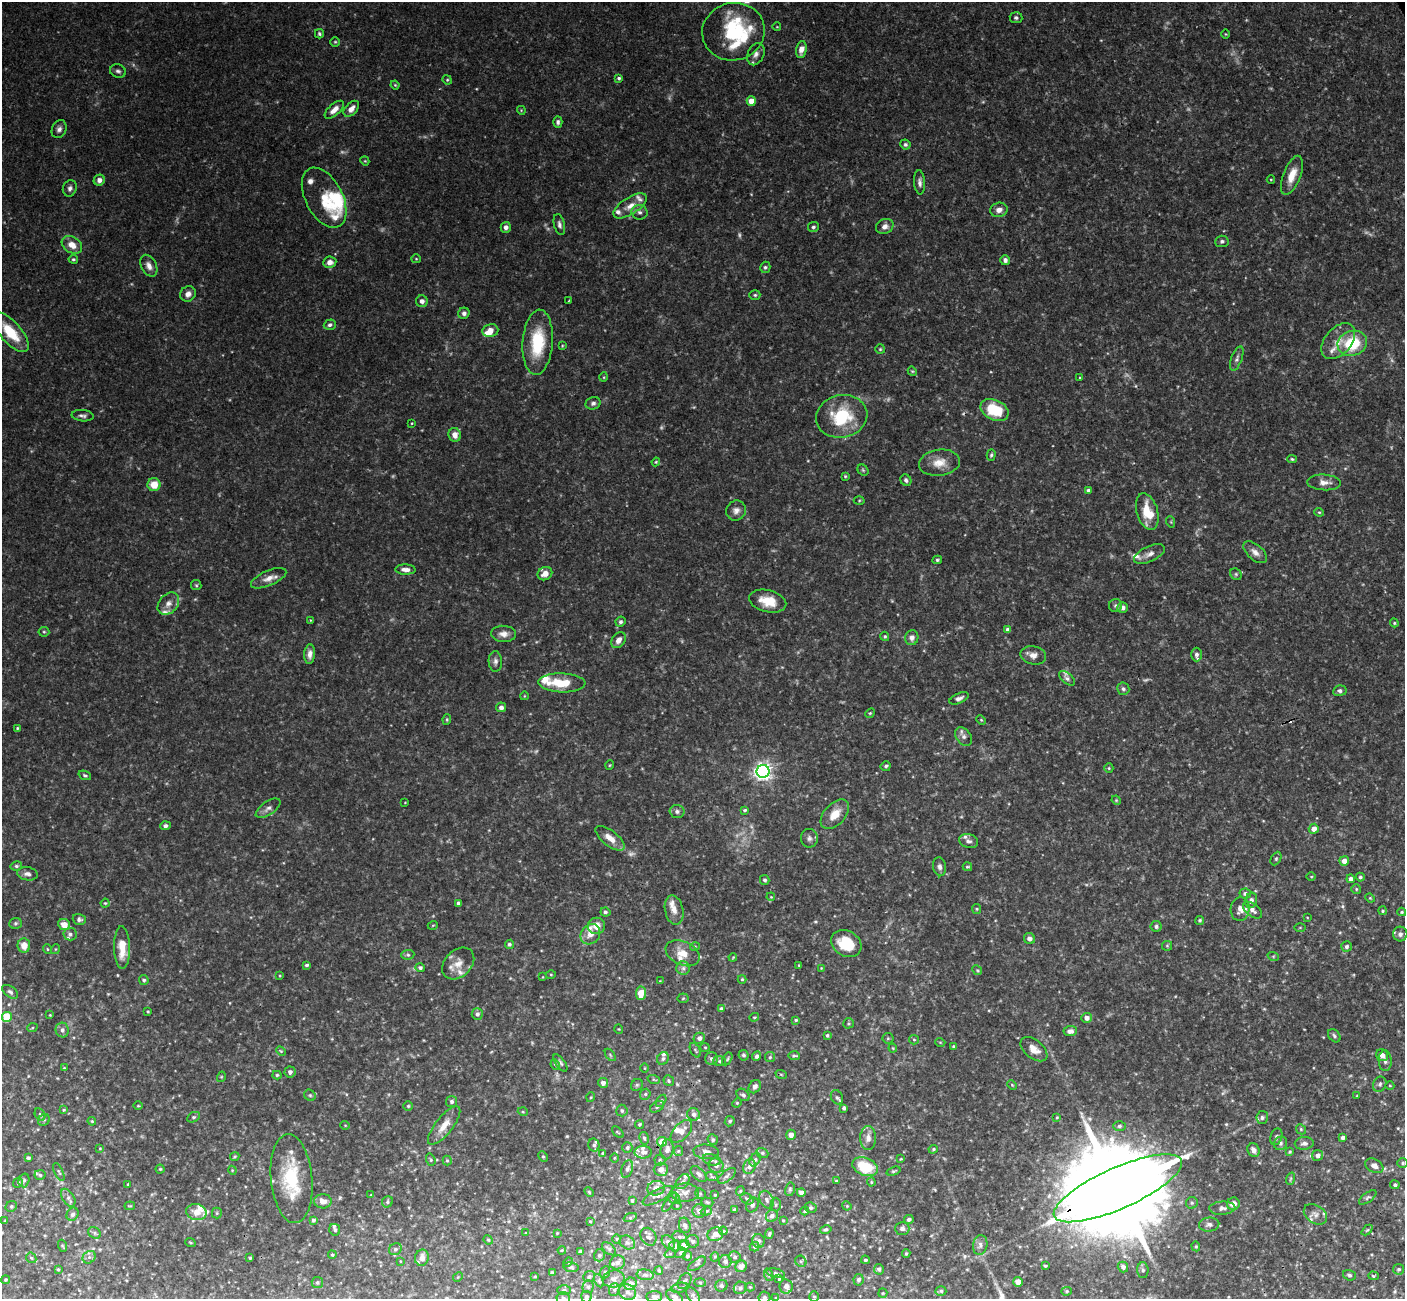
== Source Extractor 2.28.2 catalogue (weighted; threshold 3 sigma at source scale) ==
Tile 10 of 4 x 4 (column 2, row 3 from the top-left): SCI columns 1456-2858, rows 1479-2775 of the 5722 x 5686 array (HDU 1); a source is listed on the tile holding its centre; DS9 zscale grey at full resolution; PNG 1407 x 1301 px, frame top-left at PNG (2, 2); each listed source drawn as its Kron ellipse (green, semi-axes under 4 px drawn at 4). Shown black and unused: <1% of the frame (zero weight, under 3 of 4 exposures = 6% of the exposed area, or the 3 px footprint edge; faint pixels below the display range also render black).
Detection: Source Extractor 2.28.2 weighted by HDU 2 'WHT'; one run over the whole footprint, this tile lists its part. Background 0.125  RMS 0.0031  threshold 0.0139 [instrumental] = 3 sigma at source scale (4.5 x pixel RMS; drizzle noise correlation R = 1.50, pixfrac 1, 0.05/0.05 arcsec/px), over >= 5 px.
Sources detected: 555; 26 too faint to see at this stretch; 1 cosmic-ray / hot-pixel residue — neither listed nor drawn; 46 inside a brighter listed object's ellipse — not listed separately; the other 482 listed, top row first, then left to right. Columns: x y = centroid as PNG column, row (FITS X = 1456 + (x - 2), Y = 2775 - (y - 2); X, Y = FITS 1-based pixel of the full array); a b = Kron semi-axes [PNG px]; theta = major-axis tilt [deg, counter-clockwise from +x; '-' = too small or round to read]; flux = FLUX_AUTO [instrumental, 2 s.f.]
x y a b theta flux
1016 18 6 5 - 0.71
777 27 4 3 - 0.23
733 32 31 28 14 26
319 34 4 4 - 0.55
1225 34 5 3 - 0.25
335 42 5 4 - 0.4
801 50 8 5 80 2.6
756 54 11 8 65 1.6
118 71 8 6 -22 0.93
619 78 4 3 - 0.56
447 80 5 4 - 0.41
395 85 4 3 - 0.34
751 101 5 4 - 5.1
351 109 9 6 48 2.1
334 110 12 5 42 2.4
521 110 4 3 - 0.27
558 122 6 4 -89 0.8
59 129 9 7 64 1.3
905 145 5 5 - 0.63
365 161 5 3 - 0.29
1292 175 21 8 69 4.5
1271 179 4 3 - 0.28
99 180 6 5 - 1.5
920 182 12 5 -86 1.3
70 188 8 7 - 1.2
324 198 32 18 -62 9.1
630 206 19 8 33 3.4
999 210 9 7 12 1.9
640 212 8 7 - 1.2
559 225 11 5 -77 1.1
885 226 9 7 27 1.8
506 227 5 5 - 1.2
813 227 5 5 - 0.69
1222 241 6 6 - 0.83
72 245 11 8 -31 3.4
73 259 5 4 - 0.49
416 259 5 4 - 0.35
1005 260 5 5 - 1
330 262 6 5 - 1.9
149 266 12 7 -62 2
765 267 6 5 - 0.63
188 294 8 7 - 1.7
755 295 5 4 - 0.51
569 300 3 2 - 0.23
422 301 6 6 - 1.3
464 313 6 5 - 1
330 325 6 5 - 0.86
490 331 8 6 9 2.8
10 332 25 10 -48 11
1338 341 21 13 49 5
538 342 33 15 86 15
1352 343 15 12 18 15
562 346 3 3 - 0.28
880 349 5 5 - 0.42
1237 359 13 5 70 1
912 371 5 3 - 0.34
604 377 5 3 - 0.27
1080 378 4 3 - 0.26
593 403 7 6 - 0.93
995 410 15 10 -24 13
83 416 11 5 -6 1
842 416 26 21 13 17
412 423 3 2 - 0.25
455 435 7 6 - 2.3
991 455 6 3 74 0.5
1292 459 5 4 - 0.46
656 462 4 4 - 0.34
939 463 20 13 7 4.7
863 470 6 5 - 0.49
845 476 4 4 - 0.35
906 480 6 5 - 0.81
1324 482 17 8 -3 2.4
154 485 6 6 - 5
1088 491 4 4 - 1.2
859 501 5 3 - 0.35
736 510 10 9 - 1.8
1147 512 19 10 -73 8.2
1319 512 4 4 - 0.35
1171 522 6 3 -72 0.37
1255 552 14 7 -41 1.9
1149 554 17 7 24 2.1
937 560 5 3 - 0.47
405 570 10 5 -2 1.7
545 574 8 6 32 2.6
1236 574 6 5 - 0.56
269 578 19 7 23 2.6
196 585 5 5 - 0.45
768 601 19 11 -14 6.3
168 604 12 9 49 2.3
1115 605 6 6 - 0.68
1123 607 5 5 - 1.3
310 620 3 2 - 0.23
621 622 5 5 - 0.66
1394 623 4 4 - 0.39
1008 630 4 4 - 1.5
44 632 5 5 - 0.46
503 634 12 8 -4 2.1
885 636 5 4 - 0.45
912 638 7 6 - 1.6
618 640 9 6 54 1.9
310 654 10 5 86 1.7
1197 654 7 5 90 0.92
1033 655 13 9 -11 2.2
495 661 10 6 -88 1.2
1067 678 9 5 -41 0.9
562 683 23 9 -2 8.9
1123 689 6 6 - 0.82
1340 691 7 5 9 0.8
524 696 4 3 - 0.23
959 698 10 5 24 1.1
501 707 5 5 - 1.2
870 713 5 4 - 0.4
447 719 5 4 - 0.37
981 720 5 4 - 0.38
17 728 4 4 - 0.38
964 737 10 7 -52 1.4
610 765 5 3 - 0.28
886 766 5 5 - 0.62
1109 768 5 4 - 0.4
763 771 6 6 - 150
85 775 6 4 -21 0.55
1116 800 5 3 - 0.32
405 802 4 2 - 0.22
268 808 14 6 34 1.5
745 810 3 3 - 0.43
677 811 7 6 - 0.98
835 814 17 10 47 4.7
165 826 5 4 - 0.71
1314 829 5 5 - 2.5
610 838 17 7 -38 3.8
809 838 9 8 - 1.2
969 841 10 7 -15 1.1
1276 859 7 5 64 0.56
1344 861 5 4 - 2.6
16 866 6 4 13 0.55
940 867 9 6 -82 1.1
967 867 5 3 - 0.44
27 874 10 6 -10 1.5
1311 877 4 3 - 0.29
1360 877 4 4 - 0.61
1351 879 4 4 - 1.5
765 880 5 4 - 0.72
1356 889 5 5 - 0.44
1245 894 6 5 - 0.89
771 897 4 3 - 0.28
1370 898 5 4 - 0.32
1251 900 7 6 - 1.2
105 903 4 4 - 0.36
458 903 4 3 - 0.76
977 909 5 4 - 0.4
1240 909 12 9 84 2.6
674 910 15 9 -78 2.6
1252 910 11 6 -37 1.8
1383 911 4 4 - 0.55
605 912 5 4 - 0.64
1402 912 4 3 - 0.4
1307 917 4 2 - 0.2
79 919 6 5 - 0.9
1200 920 4 4 - 0.44
15 923 6 5 - 0.66
64 924 6 5 - 3.1
433 925 5 3 - 0.28
596 926 9 8 - 3.1
1156 926 5 5 - 0.73
1300 927 5 3 - 0.31
70 934 6 6 - 0.87
590 934 11 9 52 2.8
1400 934 7 7 - 1.3
1029 938 6 5 - 1.4
846 943 16 12 -31 11
509 944 4 4 - 0.72
24 945 7 6 - 3.5
695 946 5 3 - 0.28
1167 946 5 5 - 0.4
1346 946 5 5 - 0.78
122 948 21 8 -89 6.3
47 949 5 3 - 0.27
56 949 5 3 - 0.28
683 953 18 11 -25 4.5
408 955 6 5 - 0.57
1273 956 6 4 -18 0.36
733 957 4 3 - 0.28
458 963 18 13 44 3.6
307 965 4 3 - 0.7
799 965 3 3 - 0.25
420 968 5 4 - 0.9
683 968 7 7 - 1.1
821 968 3 3 - 0.2
977 970 5 4 - 0.38
551 975 5 3 - 0.32
280 976 3 2 - 0.29
543 977 3 2 - 0.18
742 979 4 4 - 0.35
144 980 5 5 - 0.68
660 981 3 2 - 0.21
10 992 9 5 -38 0.82
641 993 7 5 84 5.2
683 998 5 5 - 0.46
721 1009 4 4 - 0.77
148 1011 3 3 - 0.36
477 1014 6 5 - 0.97
50 1015 3 3 - 0.23
7 1017 5 5 - 14
754 1017 5 4 - 0.36
1086 1018 5 5 - 2
796 1020 4 4 - 0.42
848 1023 5 5 - 0.45
32 1028 5 3 - 0.32
619 1029 5 3 - 0.26
62 1030 7 6 - 1.2
1070 1031 7 5 5 1.5
827 1035 4 3 - 0.58
1334 1036 7 5 -49 0.72
699 1038 6 5 - 1.5
888 1038 5 5 - 0.5
914 1040 5 4 - 0.44
940 1042 5 3 - 0.26
954 1046 4 4 - 0.41
705 1047 5 4 - 0.33
893 1048 4 4 - 0.32
1034 1049 16 9 -39 3.1
695 1050 8 4 -61 0.62
281 1051 5 3 - 0.35
610 1055 7 3 -54 0.46
743 1055 5 5 - 0.69
1382 1055 6 5 - 1.6
757 1056 5 4 - 1
794 1056 6 3 -3 0.49
770 1057 5 5 - 0.51
663 1058 6 5 - 0.84
711 1059 6 6 - 1.1
727 1059 7 4 60 0.51
719 1061 6 5 - 0.68
1385 1061 10 6 -89 1.3
560 1063 10 4 -55 0.75
555 1065 5 4 - 0.48
64 1068 4 3 - 0.29
645 1068 5 3 - 0.26
290 1072 5 5 - 1.4
781 1074 6 3 -20 0.36
277 1075 4 4 - 0.54
221 1077 5 3 - 0.3
654 1080 6 4 -20 0.44
669 1081 6 5 - 0.54
603 1083 5 5 - 1.3
1380 1084 8 6 66 0.83
637 1085 6 5 - 0.62
1012 1085 5 4 - 0.35
1390 1086 4 3 - 0.23
755 1087 7 5 56 1.2
645 1094 6 5 - 0.59
310 1095 6 5 - 0.58
743 1095 7 5 -41 0.83
1357 1096 3 3 - 0.24
591 1097 5 3 - 0.29
837 1097 7 6 - 0.81
661 1101 7 4 60 0.5
452 1102 5 5 - 0.84
737 1103 5 4 - 0.34
138 1106 4 3 - 0.29
408 1106 5 5 - 0.44
657 1107 8 4 32 0.57
844 1108 4 3 - 0.72
64 1110 4 3 - 0.32
622 1111 6 5 - 0.71
523 1112 5 3 - 0.3
693 1114 6 6 - 1.1
40 1115 6 5 - 0.75
193 1117 7 5 26 0.61
1057 1117 4 3 - 0.34
1262 1118 6 5 - 0.74
44 1120 6 5 - 0.58
92 1121 4 3 - 0.31
730 1121 5 5 - 0.65
640 1124 5 4 - 0.47
345 1125 5 3 - 0.23
444 1126 23 8 51 4.2
1119 1126 6 5 - 0.6
1301 1129 5 4 - 0.45
681 1131 14 7 48 2.6
618 1132 7 2 -45 0.26
791 1135 5 5 - 2
1276 1137 8 5 72 0.77
644 1138 6 4 -78 0.6
868 1138 12 8 89 2
1343 1138 4 4 - 1
713 1140 5 5 - 0.7
662 1142 5 4 - 5.8
1281 1143 7 6 - 0.81
1304 1143 9 6 4 1.2
594 1145 6 5 - 0.77
100 1148 3 3 - 0.28
627 1148 5 5 - 0.77
667 1149 10 6 81 1.8
933 1149 5 4 - 0.43
1253 1150 7 6 - 1.6
678 1151 5 4 - 0.4
643 1152 8 6 1 1.8
706 1152 13 7 -5 1.6
1290 1152 4 3 - 0.38
603 1153 4 3 - 0.32
762 1153 6 5 - 0.66
1317 1155 5 5 - 1.4
543 1156 5 4 - 0.47
235 1157 5 4 - 0.39
28 1158 4 4 - 0.62
614 1158 5 3 - 0.29
755 1159 7 5 63 0.66
901 1159 3 3 - 0.27
431 1160 6 4 -73 0.46
660 1160 5 5 - 0.57
712 1160 9 5 -15 0.94
447 1161 5 4 - 0.44
1403 1163 5 4 - 0.45
716 1166 7 7 - 1.4
1374 1166 10 6 -29 1.9
749 1167 7 6 - 1.5
865 1167 13 8 -21 11
160 1169 4 4 - 0.41
627 1169 9 5 72 0.99
661 1169 7 6 - 2.2
232 1170 4 3 - 0.27
893 1171 7 4 18 0.46
59 1172 10 4 -64 0.59
699 1174 10 5 -43 1.2
40 1175 5 5 - 0.57
727 1176 11 5 39 0.99
712 1177 6 4 -18 0.41
291 1179 44 20 -85 18
1290 1179 6 4 71 0.43
24 1180 7 5 74 0.62
836 1181 4 3 - 0.34
683 1182 8 6 51 0.93
871 1182 4 4 - 0.37
18 1183 5 4 - 0.44
128 1184 3 3 - 0.49
1395 1185 5 4 - 0.64
656 1188 8 7 - 2
1118 1188 70 20 24 9200
790 1189 7 5 76 0.57
740 1191 5 4 - 0.36
589 1192 5 3 - 0.33
685 1192 14 9 2 2.3
801 1192 4 4 - 1.5
700 1194 6 5 - 0.46
371 1195 3 3 - 0.26
715 1195 3 3 - 0.33
658 1196 17 6 28 1.9
1368 1197 10 5 36 0.73
68 1198 10 6 -57 1.1
674 1198 6 5 - 0.72
747 1199 7 5 -30 0.59
766 1200 9 6 -62 1.1
323 1201 9 7 -2 2.5
632 1201 4 3 - 0.41
387 1202 6 5 - 0.67
669 1202 11 4 56 0.6
707 1202 6 4 -18 0.48
1192 1203 6 6 - 0.61
1233 1204 6 6 - 2.5
752 1205 7 6 - 0.9
776 1205 7 5 89 0.61
11 1206 6 5 - 0.53
130 1206 5 3 - 0.33
677 1206 4 4 - 0.36
847 1206 5 3 - 0.32
811 1208 6 5 - 0.78
1222 1208 13 6 4 1.6
734 1210 4 3 - 0.69
699 1211 7 6 - 1.5
706 1211 6 4 20 0.42
805 1211 4 3 - 0.6
196 1212 10 8 -11 3.2
217 1213 5 5 - 0.45
73 1214 7 5 58 0.86
1315 1214 13 8 -35 1.7
772 1216 6 5 - 1.1
630 1218 7 4 19 0.49
909 1219 5 4 - 1
313 1220 4 4 - 0.79
783 1220 3 2 - 0.32
5 1221 3 3 - 0.27
590 1221 4 3 - 0.35
685 1225 8 5 -73 1.1
1209 1225 10 7 4 1.2
902 1228 7 6 - 1.2
335 1230 6 5 - 0.66
826 1230 6 4 14 0.71
1367 1230 6 4 44 0.41
723 1231 4 4 - 0.37
95 1233 7 5 -38 0.61
526 1233 3 2 - 0.19
557 1233 3 3 - 0.26
715 1234 8 7 - 2.8
769 1234 5 3 - 0.53
648 1237 9 7 -58 1.4
679 1237 7 5 -19 0.73
617 1239 5 3 - 0.25
488 1240 5 4 - 0.37
693 1241 6 6 - 0.97
758 1241 7 6 - 0.96
190 1242 5 3 - 0.31
668 1242 8 5 -51 0.99
627 1243 8 6 -32 0.91
684 1245 6 5 - 3
980 1245 10 7 80 1.2
63 1246 6 4 -70 0.36
675 1246 6 5 - 1.7
1196 1246 5 4 - 0.42
755 1247 5 4 - 0.49
395 1249 7 5 34 0.78
609 1249 8 5 -42 0.62
562 1250 4 3 - 0.29
580 1251 4 4 - 0.46
680 1253 6 4 36 0.45
670 1254 6 3 18 0.42
906 1254 4 3 - 0.43
332 1255 4 3 - 0.4
599 1255 6 5 - 0.63
687 1256 5 4 - 0.56
89 1257 7 6 - 0.84
715 1257 5 4 - 0.35
735 1257 6 5 - 0.75
31 1258 6 4 -43 0.49
250 1258 3 3 - 0.32
422 1258 8 7 - 2
865 1260 4 4 - 0.56
400 1261 4 2 - 0.22
725 1261 6 6 - 1.1
801 1261 6 5 - 0.54
568 1262 5 4 - 0.43
617 1262 8 7 - 1.4
697 1264 10 5 36 0.66
741 1266 6 5 - 1.8
1045 1266 3 3 - 0.41
571 1267 7 5 -9 0.56
1123 1267 5 5 - 1
58 1269 4 3 - 0.37
879 1269 5 5 - 0.88
1399 1269 5 5 - 0.58
659 1270 4 3 - 0.45
1143 1270 8 5 -88 0.7
553 1272 4 2 - 0.36
605 1272 6 4 68 0.51
776 1273 9 4 -14 0.74
645 1275 8 5 -8 0.78
769 1275 6 4 -71 0.49
1349 1275 6 5 - 0.66
535 1276 3 3 - 0.28
1373 1276 5 4 - 0.39
458 1277 5 4 - 0.4
589 1277 6 5 - 0.72
614 1279 11 8 10 1.7
779 1279 4 4 - 0.37
5 1280 4 4 - 0.47
858 1280 5 5 - 1
599 1281 7 4 -64 0.57
685 1281 9 5 55 0.81
317 1282 5 5 - 0.61
700 1282 5 4 - 0.4
1018 1282 5 5 - 1.9
630 1284 6 5 - 2.5
721 1286 6 5 - 0.64
786 1286 7 6 - 1.6
588 1287 6 5 - 0.62
750 1287 4 4 - 0.35
680 1288 9 5 11 0.83
740 1288 6 6 - 0.92
564 1290 6 5 - 0.61
614 1290 6 5 - 0.64
941 1291 5 4 - 0.63
1067 1291 5 4 - 0.41
627 1292 9 7 -31 1.2
883 1293 5 4 - 0.36
693 1296 9 5 -59 0.79
814 1296 5 5 - 0.47
586 1297 6 5 - 0.71
654 1297 8 5 3 1.4
675 1297 9 5 -35 1.1
764 1297 6 5 - 0.78
563 1298 6 6 - 0.92
776 1298 4 4 - 0.33
Overlapping masked pixels (flux is a lower limit): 4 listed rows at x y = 324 198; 995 410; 291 1179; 1118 1188
Isophote crosses this tile's border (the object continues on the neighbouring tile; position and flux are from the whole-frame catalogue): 6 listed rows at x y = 586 1297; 654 1297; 675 1297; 764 1297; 563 1298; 776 1298
Unlisted compact peaks at least as high as the median listed source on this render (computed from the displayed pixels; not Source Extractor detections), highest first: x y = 567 1136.